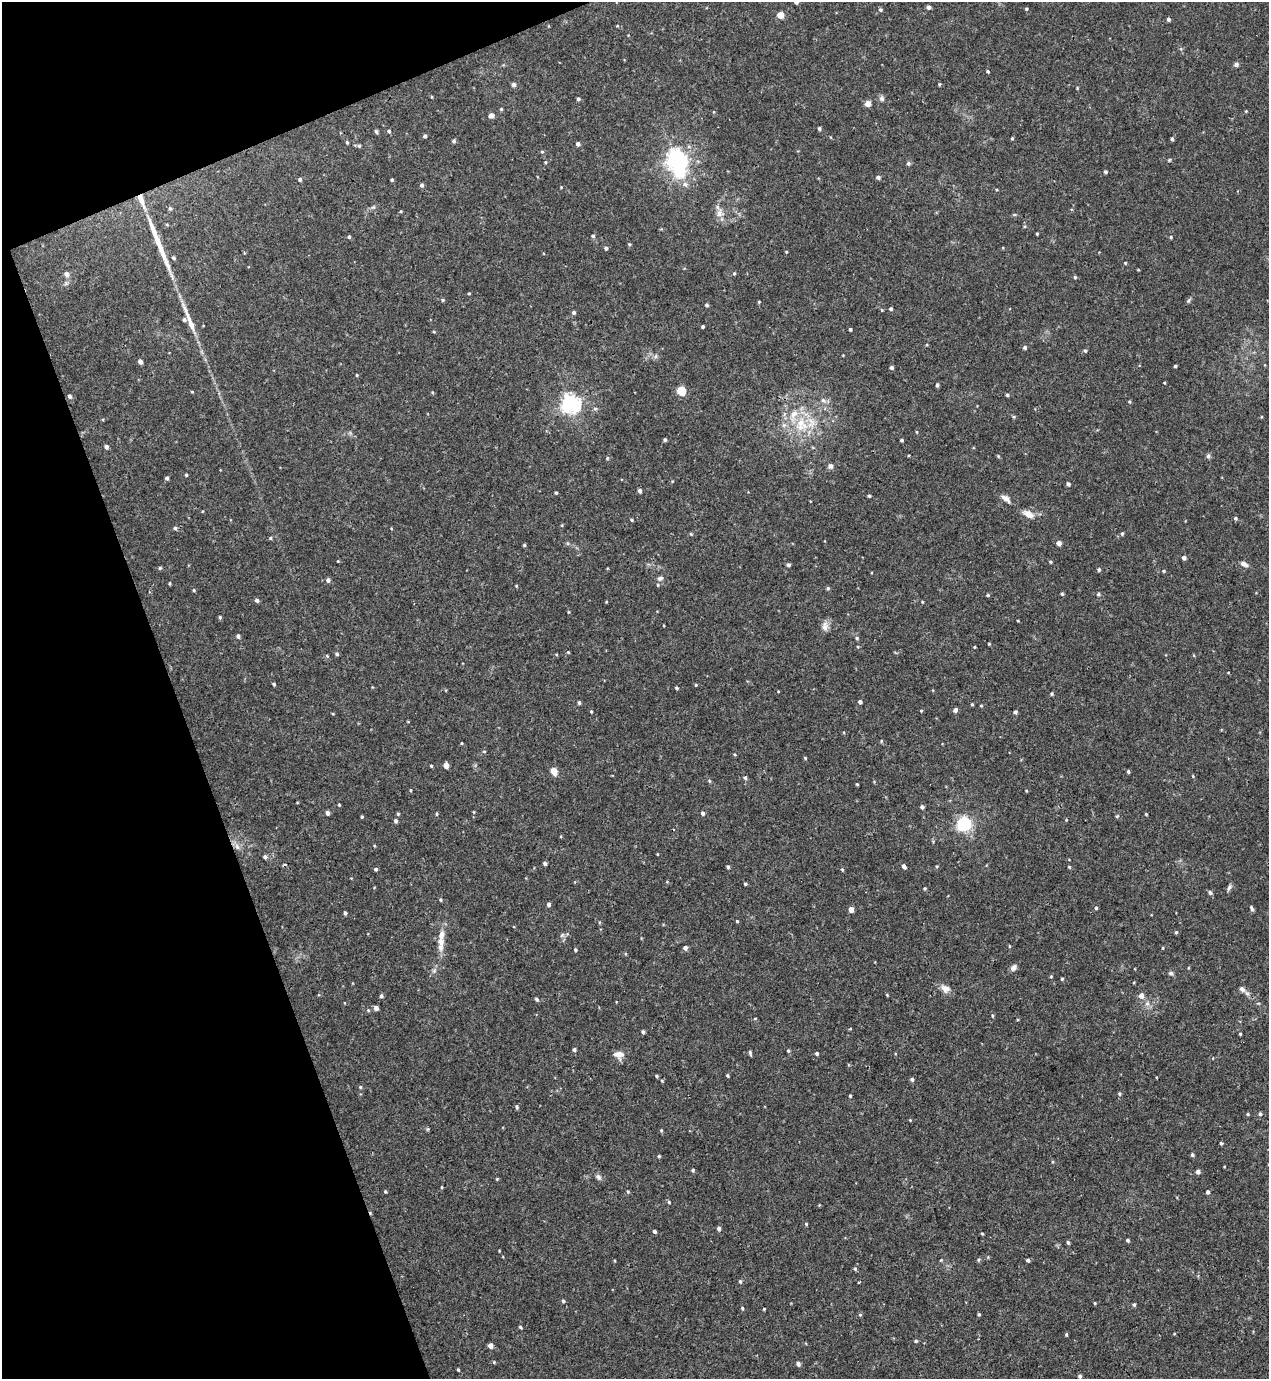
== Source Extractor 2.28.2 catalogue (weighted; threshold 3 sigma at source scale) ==
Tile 5 of 4 x 4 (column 1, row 2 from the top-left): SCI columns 153-1419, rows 2814-4190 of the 5522 x 5568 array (HDU 1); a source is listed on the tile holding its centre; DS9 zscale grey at full resolution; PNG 1271 x 1381 px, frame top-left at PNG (2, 2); no overlay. Shown black and unused: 18% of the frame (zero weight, under 3 of 4 exposures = <1% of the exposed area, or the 3 px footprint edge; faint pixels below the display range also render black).
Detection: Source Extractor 2.28.2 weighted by HDU 2 'WHT'; one run over the whole footprint, this tile lists its part. Background 0.02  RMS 0.0041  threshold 0.0185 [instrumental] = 3 sigma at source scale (4.5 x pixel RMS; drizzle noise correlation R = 1.50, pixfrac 1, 0.05/0.05 arcsec/px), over >= 5 px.
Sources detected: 283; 1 inside a brighter object's white glare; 1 long thin detection or spike segment (spike, bleed or trail) — not listed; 4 inside a brighter listed object's ellipse — not listed separately; the other 277 listed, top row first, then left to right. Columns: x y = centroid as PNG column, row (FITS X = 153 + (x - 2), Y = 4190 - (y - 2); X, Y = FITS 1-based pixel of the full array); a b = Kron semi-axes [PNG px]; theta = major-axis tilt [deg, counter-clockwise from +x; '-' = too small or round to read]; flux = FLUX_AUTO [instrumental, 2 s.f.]
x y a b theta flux
796 2 4 4 - 1.1
929 7 4 4 - 1.3
1026 9 3 3 - 0.52
880 10 5 5 - 0.69
780 15 5 5 - 5.1
1168 19 4 4 - 0.9
617 26 5 3 - 0.35
1236 64 5 5 - 1.2
988 71 4 3 - 0.45
939 84 4 4 - 0.48
514 85 5 4 - 1.2
578 99 5 4 - 0.67
882 99 7 6 - 1.1
868 104 5 5 - 3.6
501 109 4 4 - 0.45
491 115 5 5 - 1.8
819 128 4 3 - 0.7
389 131 5 4 - 0.69
376 132 6 4 -69 0.57
425 136 4 4 - 0.72
1012 138 4 4 - 0.41
1172 139 4 4 - 0.62
454 141 4 4 - 0.74
347 142 4 3 - 0.49
578 144 4 4 - 1.2
359 146 5 4 - 0.62
542 152 5 4 - 0.48
675 158 8 7 - 160
1169 160 4 4 - 0.45
546 162 5 3 - 0.43
908 163 5 5 - 0.78
1105 172 4 4 - 0.69
878 177 5 4 - 0.94
300 179 5 4 - 0.74
392 180 3 3 - 0.58
685 184 8 6 -28 1.6
422 185 5 4 - 0.92
141 200 23 7 -69 5
373 207 6 4 -17 0.6
170 208 5 5 - 0.6
719 213 13 7 75 2.5
167 225 5 3 - 0.4
1037 234 3 2 - 0.46
593 236 4 4 - 0.62
349 237 4 4 - 0.64
1171 237 4 4 - 0.38
629 244 4 3 - 0.43
606 248 4 4 - 0.91
786 252 4 3 - 0.33
174 258 4 4 - 0.64
1125 263 4 4 - 0.36
734 273 4 4 - 0.49
67 274 6 5 - 1.7
1075 277 4 4 - 0.51
469 293 4 3 - 0.38
443 300 5 4 - 0.54
1188 301 7 4 59 0.64
759 302 4 3 - 0.38
707 305 5 4 - 0.66
891 309 4 4 - 0.7
882 310 4 3 - 0.36
574 312 5 4 - 0.79
191 324 28 7 -69 5.4
703 326 3 3 - 0.61
850 329 4 3 - 0.62
434 332 5 3 - 0.36
1025 347 5 4 - 0.72
1085 351 5 4 - 0.58
656 356 7 5 38 0.95
140 361 4 4 - 1.7
1175 366 3 3 - 0.53
891 367 4 4 - 0.93
357 375 4 3 - 0.39
1164 383 4 3 - 0.32
937 385 4 3 - 0.9
681 391 5 5 - 17
192 392 4 3 - 0.34
432 392 4 3 - 0.37
1007 395 4 4 - 0.66
69 396 6 5 - 0.99
823 400 8 5 -53 1.2
1129 402 4 4 - 0.44
570 403 7 6 - 180
595 409 6 4 2 0.62
1014 417 5 4 - 0.5
801 424 23 18 -87 14
917 432 5 3 - 0.34
665 440 4 3 - 0.62
902 440 3 3 - 0.61
106 447 5 5 - 1.1
998 456 5 4 - 0.42
1208 456 6 6 - 0.77
607 458 4 4 - 0.48
830 466 6 6 - 1.4
186 475 4 3 - 0.41
167 478 4 3 - 1
1068 484 4 4 - 0.79
640 491 4 4 - 1.1
556 493 3 3 - 0.51
869 496 4 4 - 0.56
1006 499 14 6 -37 2.2
1028 514 16 8 -29 3.2
1235 518 5 4 - 0.7
631 520 4 3 - 0.47
562 525 5 3 - 0.36
175 528 5 4 - 0.77
691 534 4 3 - 0.39
1122 534 5 4 - 0.59
270 538 4 4 - 0.49
1059 543 4 4 - 2.3
524 545 4 4 - 0.5
1184 558 4 4 - 1.1
338 561 3 3 - 0.28
1050 562 4 3 - 0.47
1244 564 9 5 -26 1.6
788 565 4 4 - 0.76
160 568 5 4 - 0.54
1099 569 4 4 - 0.76
1164 571 5 3 - 0.39
660 578 9 6 24 1.2
328 580 5 5 - 1.2
170 583 4 3 - 0.39
658 585 5 4 - 0.51
516 586 4 3 - 0.36
828 588 5 4 - 0.61
194 590 4 4 - 0.44
1062 594 4 4 - 0.51
1098 594 5 4 - 0.62
988 595 5 4 - 0.49
257 600 5 4 - 0.98
922 602 4 3 - 0.34
220 617 5 4 - 0.53
825 626 14 8 88 2.3
238 636 5 4 - 1
857 638 5 4 - 0.54
989 644 4 3 - 0.37
974 647 3 3 - 0.36
568 652 4 4 - 0.38
337 654 5 4 - 0.72
327 656 5 4 - 0.46
274 684 4 3 - 0.54
696 685 4 3 - 0.35
676 688 4 3 - 0.58
1052 694 4 4 - 0.57
579 702 4 3 - 0.72
860 702 4 4 - 1.1
972 704 4 4 - 0.4
981 706 4 3 - 0.38
955 710 5 4 - 1.5
591 711 3 3 - 0.41
921 711 4 3 - 0.38
1015 712 4 4 - 0.99
881 741 5 3 - 0.39
461 743 4 2 - 0.34
484 751 4 3 - 0.34
805 758 4 3 - 0.39
446 765 5 4 - 3
431 766 3 3 - 0.46
554 771 5 4 - 5.7
1128 771 4 3 - 0.71
745 778 5 4 - 0.78
709 781 5 4 - 0.49
857 784 3 3 - 0.39
411 790 4 3 - 0.35
1026 791 4 3 - 0.37
339 805 4 3 - 0.46
922 807 4 4 - 0.91
327 813 4 4 - 1.3
702 813 4 4 - 1
398 814 5 4 - 0.46
437 814 5 3 - 0.47
1146 814 4 3 - 0.37
1117 816 5 4 - 0.49
362 817 4 3 - 0.45
1066 820 4 3 - 0.31
396 821 5 4 - 0.82
964 824 7 6 - 89
237 847 9 6 -63 1.8
265 857 5 4 - 0.91
545 864 4 4 - 0.92
904 866 5 4 - 1.4
937 866 5 3 - 0.41
728 867 4 3 - 0.69
1069 867 4 3 - 0.43
376 869 4 4 - 0.69
842 870 4 4 - 0.41
745 884 4 3 - 0.49
1229 887 9 5 57 1.1
925 888 4 4 - 0.44
1210 893 5 4 - 0.93
441 900 5 3 - 0.44
549 904 4 4 - 1.1
1096 908 4 4 - 0.59
1252 908 7 3 -67 0.84
851 909 4 4 - 3
345 913 4 3 - 0.72
737 921 4 3 - 0.41
1176 932 4 4 - 0.53
441 935 13 7 76 3
1009 946 5 3 - 0.34
441 948 9 7 -76 2
685 948 4 4 - 1.6
1163 948 4 3 - 0.34
575 950 4 4 - 0.57
1013 968 8 6 47 1.7
434 971 6 5 - 0.86
1171 973 6 5 - 0.72
1051 976 4 4 - 0.41
1062 979 4 4 - 0.5
945 989 13 9 -31 2.7
1242 989 9 6 -44 1.6
887 995 4 3 - 0.36
381 996 5 4 - 0.82
1141 996 6 5 - 2.4
537 999 6 4 -43 0.69
1258 1003 6 3 -17 0.44
376 1008 5 4 - 1.4
368 1010 5 4 - 0.5
755 1018 4 3 - 0.31
850 1029 5 3 - 0.31
643 1032 4 4 - 0.75
1240 1034 3 3 - 0.52
574 1049 4 4 - 0.77
788 1051 5 4 - 0.55
750 1053 6 3 -81 0.7
817 1053 4 4 - 0.71
617 1054 14 7 -52 2.1
727 1075 3 3 - 0.53
656 1076 4 4 - 0.48
912 1079 5 5 - 0.81
662 1081 4 4 - 0.41
360 1087 4 4 - 0.47
1119 1094 5 4 - 0.6
850 1096 4 3 - 0.44
517 1107 5 5 - 0.72
1248 1114 4 3 - 0.43
1260 1114 4 4 - 0.73
910 1120 3 3 - 0.31
661 1130 4 4 - 0.46
1221 1143 4 3 - 0.56
1192 1155 4 4 - 0.74
659 1156 4 3 - 0.52
693 1170 4 4 - 0.65
1198 1171 4 4 - 1.5
599 1177 9 4 -36 1.1
497 1179 4 4 - 0.38
441 1187 4 3 - 0.37
385 1192 4 3 - 0.45
628 1192 4 4 - 0.47
1208 1192 4 4 - 0.85
669 1202 5 4 - 0.53
806 1224 4 4 - 0.45
719 1228 5 4 - 0.91
654 1231 4 3 - 0.82
982 1234 3 3 - 0.38
1127 1240 3 3 - 0.67
1068 1242 4 3 - 0.69
499 1251 4 2 - 0.29
978 1260 5 4 - 0.5
1028 1260 4 3 - 0.75
855 1269 5 4 - 0.57
740 1281 5 4 - 0.6
563 1301 4 4 - 0.64
1095 1303 3 3 - 0.36
1134 1305 5 4 - 0.67
742 1308 5 3 - 0.53
764 1309 3 3 - 0.36
979 1314 3 3 - 0.52
860 1315 5 4 - 0.48
520 1327 4 3 - 0.52
1066 1334 4 3 - 0.47
916 1341 4 4 - 0.57
490 1346 4 4 - 2.5
494 1362 4 4 - 0.43
798 1364 5 4 - 1.4
458 1370 3 2 - 0.43
1080 1376 5 4 - 0.95
Overlapping masked pixels (flux is a lower limit): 1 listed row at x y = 141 200
Isophote crosses this tile's border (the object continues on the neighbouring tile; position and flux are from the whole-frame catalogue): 1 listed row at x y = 796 2